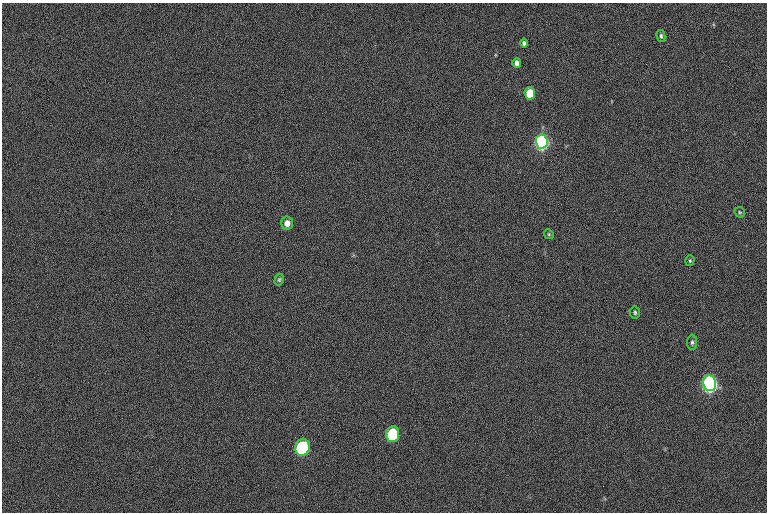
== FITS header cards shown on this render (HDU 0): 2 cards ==
NAXIS1  =                 765  / length of data axis 1
NAXIS2  =                 510  / length of data axis 2

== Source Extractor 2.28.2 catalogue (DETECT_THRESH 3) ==
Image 765 x 510 px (HDU 0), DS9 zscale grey, 1 PNG px = 1 image px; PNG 769 x 514 px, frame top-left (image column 1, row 510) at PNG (2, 3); each listed source drawn as its Kron ellipse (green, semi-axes under 4 px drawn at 4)
Background -67.9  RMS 13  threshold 39.5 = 3 sigma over >= 5 px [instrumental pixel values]
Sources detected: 15; all 15 listed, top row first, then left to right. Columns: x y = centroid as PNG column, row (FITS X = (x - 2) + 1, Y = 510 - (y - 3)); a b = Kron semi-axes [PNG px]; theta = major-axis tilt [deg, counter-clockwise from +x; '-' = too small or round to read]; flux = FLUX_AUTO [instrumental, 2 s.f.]
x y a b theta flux
661 36 6 4 -76 1500
524 43 4 4 - 2300
517 63 5 4 - 3800
530 93 6 5 - 31000
542 141 7 6 - 290000
740 212 5 4 - 1100
287 223 7 6 - 5600
549 234 5 4 - 1100
690 261 5 4 - 1200
279 280 6 4 74 1300
635 312 6 5 - 1500
692 342 7 5 89 1800
710 383 8 6 -82 340000
393 434 8 6 83 63000
302 447 8 7 - 120000